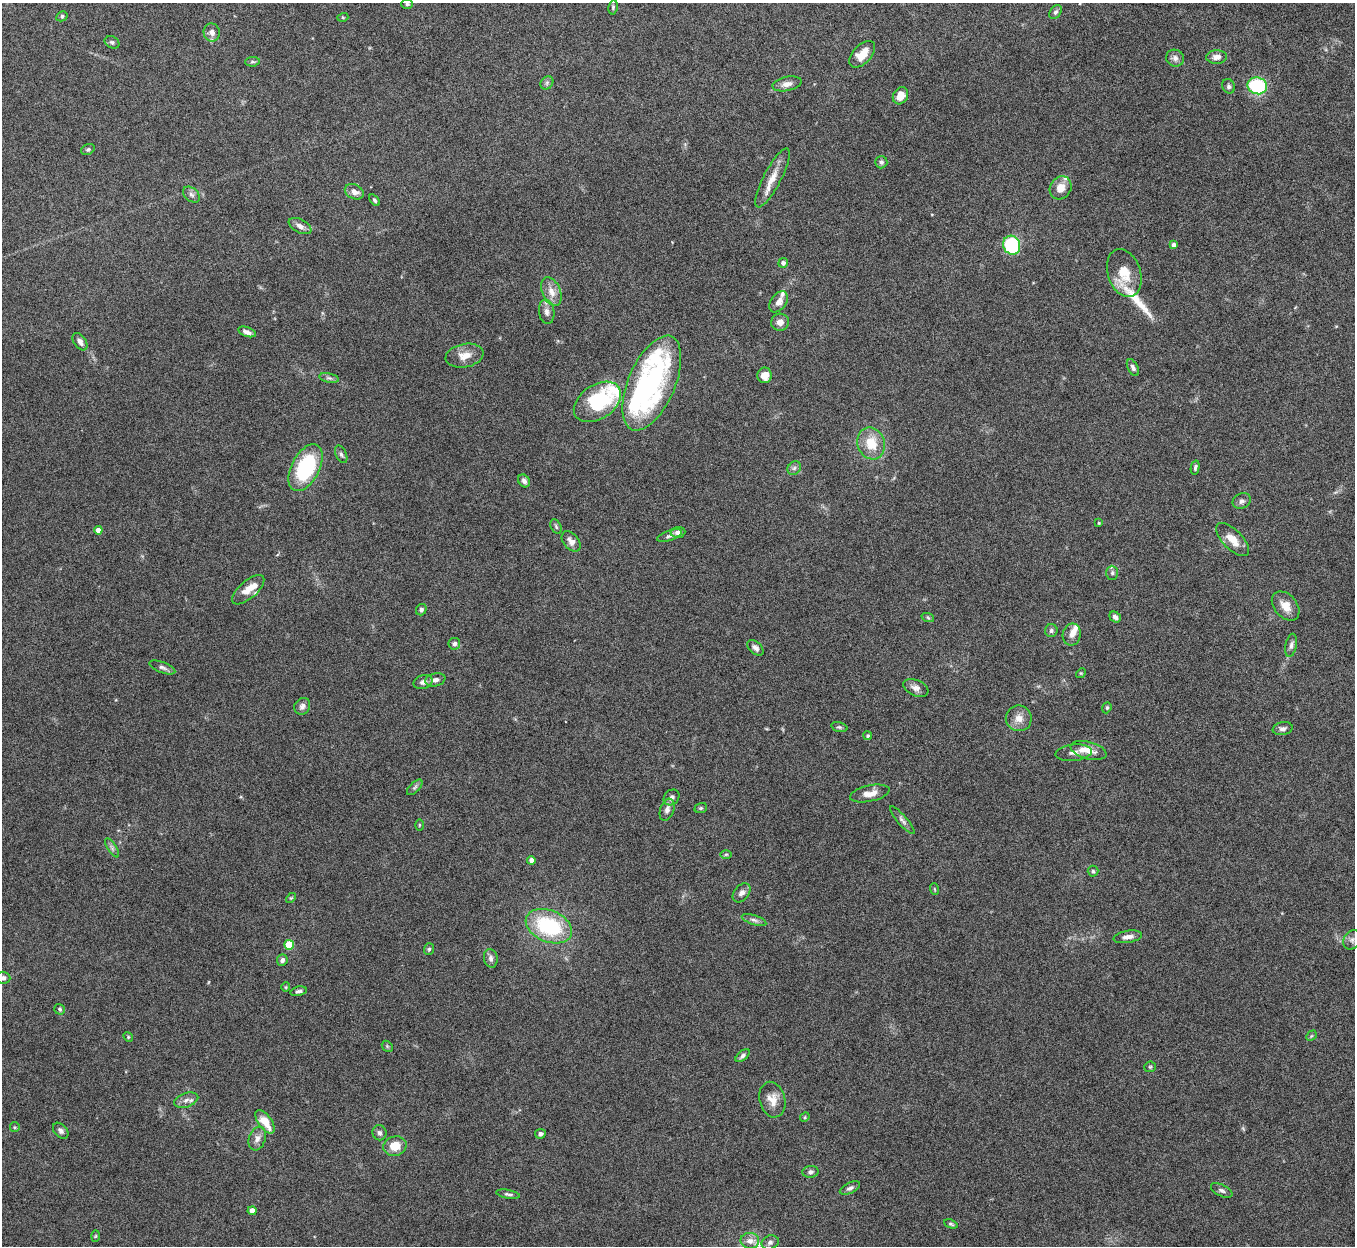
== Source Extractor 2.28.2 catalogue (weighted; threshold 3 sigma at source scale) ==
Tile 10 of 4 x 4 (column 2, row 3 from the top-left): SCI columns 1357-2709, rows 1396-2639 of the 5419 x 5403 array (HDU 1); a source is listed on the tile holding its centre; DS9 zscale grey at full resolution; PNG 1357 x 1248 px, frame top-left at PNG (2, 3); each listed source drawn as its Kron ellipse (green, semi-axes under 4 px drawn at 4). Nothing masked; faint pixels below the display range render black.
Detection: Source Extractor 2.28.2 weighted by HDU 2 'WHT'; one run over the whole footprint, this tile lists its part. Background 0.163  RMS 0.0048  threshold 0.0196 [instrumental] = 3 sigma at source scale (4.09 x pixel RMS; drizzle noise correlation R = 1.36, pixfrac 0.8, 0.05/0.05 arcsec/px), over >= 5 px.
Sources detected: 137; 2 inside a brighter object's white glare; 1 long thin detection or spike segment (spike, bleed or trail) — neither listed nor drawn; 6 inside a brighter listed object's ellipse — not listed separately; the other 128 listed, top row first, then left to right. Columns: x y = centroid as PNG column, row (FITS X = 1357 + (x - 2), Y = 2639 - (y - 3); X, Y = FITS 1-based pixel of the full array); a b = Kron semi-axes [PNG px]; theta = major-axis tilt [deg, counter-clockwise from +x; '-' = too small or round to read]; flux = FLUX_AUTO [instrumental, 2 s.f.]
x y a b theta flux
407 4 6 5 - 0.75
613 7 7 4 82 0.74
1055 12 7 5 58 1
62 16 6 5 - 0.91
343 17 5 3 - 0.43
212 32 9 8 - 2.7
112 42 8 5 -27 0.98
862 54 16 9 47 5.9
1216 57 10 6 1 2.5
1175 58 9 8 - 2.1
252 62 7 4 5 0.81
547 83 7 6 - 1.1
787 84 15 7 12 2.8
1229 86 7 6 - 1.1
1257 86 10 8 -12 32
900 96 9 7 61 5
88 149 7 5 27 0.84
881 162 6 6 - 1.1
772 178 33 9 62 6.3
1061 188 12 10 55 4.7
354 192 10 7 -25 2.7
191 195 9 6 -40 1.5
374 200 6 3 -53 0.75
300 226 12 6 -27 2.3
1012 245 9 8 - 35
1174 245 4 4 - 1.7
783 263 5 4 - 1.6
1124 273 25 16 -72 9.3
551 292 15 9 -67 4.6
779 302 12 7 54 2.6
547 312 12 7 -82 2.2
780 322 9 8 - 2.9
247 332 9 4 -19 1.8
80 342 10 6 -55 2.5
464 356 19 11 11 5.5
1133 368 9 5 -62 1.3
765 375 7 7 - 4
329 378 10 4 -12 1.1
652 383 50 23 67 79
597 402 26 17 34 33
871 443 16 13 -69 10
341 454 9 5 -66 1.1
1195 467 7 4 76 0.92
305 468 25 14 62 36
794 468 7 6 - 1.2
524 481 7 5 -54 1.5
1242 501 9 7 30 1.6
1099 523 4 3 - 0.39
556 527 8 5 -64 0.78
98 530 4 4 - 3.8
678 532 7 5 5 1.8
669 536 13 5 18 1.6
1233 540 21 9 -45 6
571 541 11 7 -51 2.7
1112 573 7 6 - 1.1
248 590 20 9 41 5.7
1286 606 16 11 -49 4.9
421 610 6 5 - 0.95
1115 617 6 5 - 1.5
928 618 6 4 -20 0.67
1051 631 6 6 - 1.1
1072 634 11 9 78 2.8
454 644 6 6 - 1.3
1291 645 12 5 79 1.7
755 648 9 6 -42 1.6
162 667 13 5 -21 1.5
1081 673 5 4 - 0.48
435 680 10 6 12 2.1
423 682 10 6 16 2
916 688 13 8 -22 2.4
302 706 9 7 55 1.8
1107 708 5 4 - 0.65
1019 718 13 13 - 3.9
839 727 8 5 -15 0.82
1283 729 10 6 9 1.5
868 736 4 4 - 0.81
1088 750 18 8 -14 5.3
1074 753 18 8 6 3.2
415 787 10 5 45 1.1
870 793 20 8 12 4.4
672 797 9 7 44 1.6
701 808 6 5 - 0.69
667 810 11 6 71 2.2
902 820 18 5 -49 1.6
419 825 6 4 89 0.52
112 848 11 4 -57 1.1
726 854 6 4 1 0.61
531 860 4 4 - 2.7
1093 871 5 5 - 0.71
934 889 6 3 -71 0.44
742 893 11 7 49 2
291 898 6 3 44 0.46
754 920 13 5 -18 1.4
549 926 24 16 -23 36
1128 937 14 6 9 2.6
1352 940 10 8 57 2.1
289 945 5 5 - 16
429 949 6 5 - 0.78
491 958 9 7 -79 1.7
282 960 6 5 - 1.4
3 978 7 6 - 1.7
286 987 4 4 - 0.46
299 991 8 4 11 1.1
60 1009 5 5 - 0.85
1311 1036 6 4 46 0.56
128 1037 5 4 - 0.54
387 1046 6 4 -47 0.59
742 1056 8 4 40 1.2
1150 1067 5 5 - 0.66
186 1100 12 7 18 2.3
772 1100 18 13 -75 5.4
805 1117 5 4 - 0.51
265 1122 14 6 -54 7.7
15 1127 5 4 - 0.56
61 1131 9 6 -46 1.4
380 1133 7 7 - 1.4
540 1134 5 5 - 1.3
257 1139 12 8 71 2.7
395 1146 12 9 16 7.1
811 1172 8 6 6 1.1
850 1188 11 5 26 1.4
1222 1190 12 5 -27 1.3
508 1194 12 4 -10 1
252 1211 4 4 - 4.1
951 1224 7 4 -23 0.78
95 1236 6 4 88 0.45
750 1241 9 7 -3 2.9
770 1242 9 7 23 1.5
Isophote crosses this tile's border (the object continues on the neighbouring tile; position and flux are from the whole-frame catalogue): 1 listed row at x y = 3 978